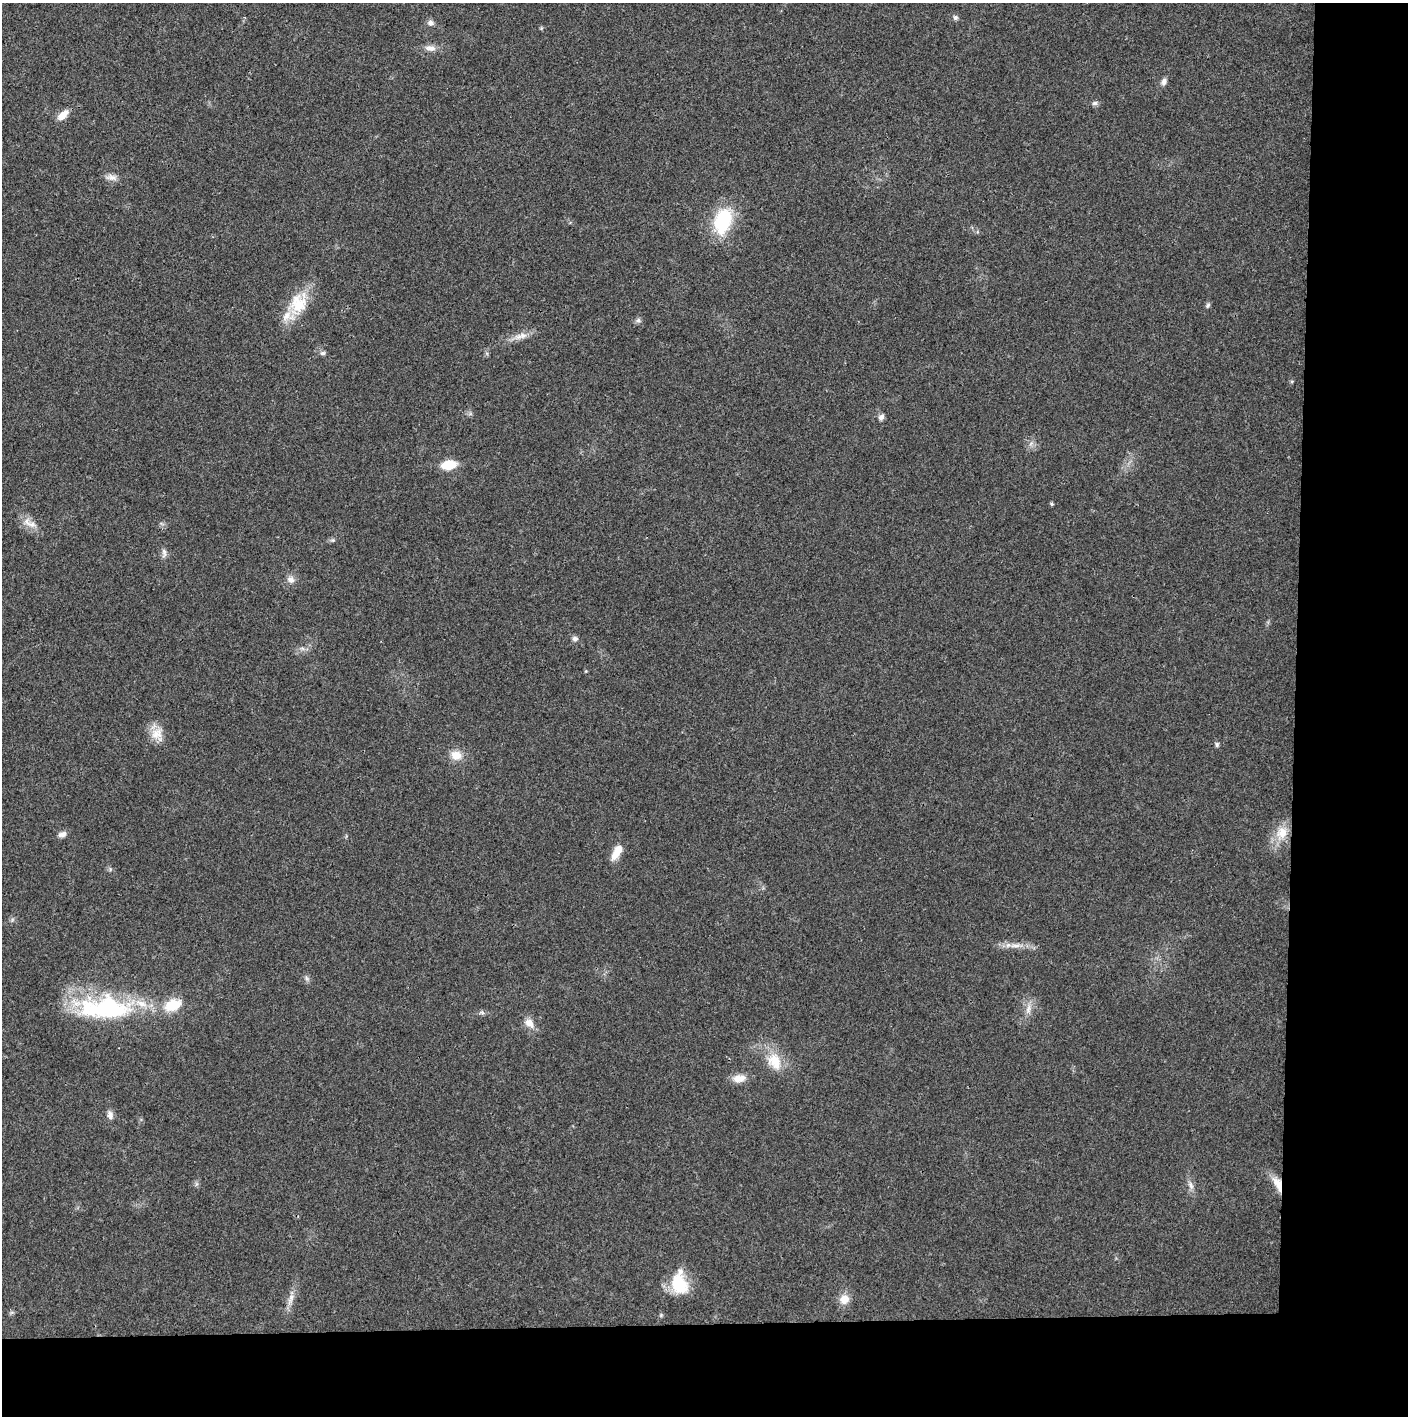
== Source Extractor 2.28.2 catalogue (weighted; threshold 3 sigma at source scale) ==
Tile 9 of 3 x 3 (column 3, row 3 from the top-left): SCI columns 2812-4217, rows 1-1414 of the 4221 x 4243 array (HDU 1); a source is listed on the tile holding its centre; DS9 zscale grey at full resolution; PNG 1410 x 1418 px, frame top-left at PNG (2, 3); no overlay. Shown black and unused: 14% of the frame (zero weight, under 3 of 4 exposures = <1% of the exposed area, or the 3 px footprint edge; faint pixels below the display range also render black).
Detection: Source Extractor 2.28.2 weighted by HDU 2 'WHT'; one run over the whole footprint, this tile lists its part. Background 0.021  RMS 0.0042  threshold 0.0188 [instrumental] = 3 sigma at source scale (4.5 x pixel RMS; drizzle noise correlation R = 1.50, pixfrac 1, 0.05/0.05 arcsec/px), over >= 5 px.
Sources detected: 44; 4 inside a brighter listed object's ellipse — not listed separately; the other 40 listed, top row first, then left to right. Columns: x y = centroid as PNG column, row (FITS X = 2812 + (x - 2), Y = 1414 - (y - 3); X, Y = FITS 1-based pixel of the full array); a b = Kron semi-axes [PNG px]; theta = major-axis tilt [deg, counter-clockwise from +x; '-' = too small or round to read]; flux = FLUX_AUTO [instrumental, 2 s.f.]
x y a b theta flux
955 17 6 6 - 1
431 23 8 7 - 1.7
430 48 17 8 -7 2.9
1164 82 10 6 77 1.6
1095 103 8 6 14 1.1
63 115 16 8 44 4.1
111 177 16 8 -6 2.6
723 221 29 17 74 25
298 303 32 22 68 15
1208 305 8 5 60 0.84
638 320 7 6 - 1
520 336 22 8 15 4
323 353 8 6 2 0.97
881 417 8 6 62 1.6
449 465 13 8 10 11
1052 504 4 4 - 0.63
29 523 23 10 -32 4.6
164 553 14 6 -86 1.6
291 580 11 9 -18 2.2
575 639 8 7 - 1.3
157 734 18 14 43 5.9
1217 744 7 5 -90 0.83
456 755 13 11 -10 5.2
1282 833 19 15 69 8.2
62 834 10 7 19 1.9
616 852 20 9 60 5.4
1015 945 19 5 1 3.3
306 978 7 4 -87 0.9
105 1008 74 30 -1 56
1028 1009 14 6 77 2.7
482 1013 7 4 -2 0.88
529 1023 16 10 -43 3.8
775 1061 25 17 -64 10
739 1078 15 9 8 4.8
110 1115 11 7 -77 1.9
1278 1184 21 8 -65 6.2
1191 1185 11 6 -65 1.9
679 1284 24 18 -65 16
291 1299 18 6 71 3.1
844 1299 11 10 - 4.7
Overlapping masked pixels (flux is a lower limit): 1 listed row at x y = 1278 1184